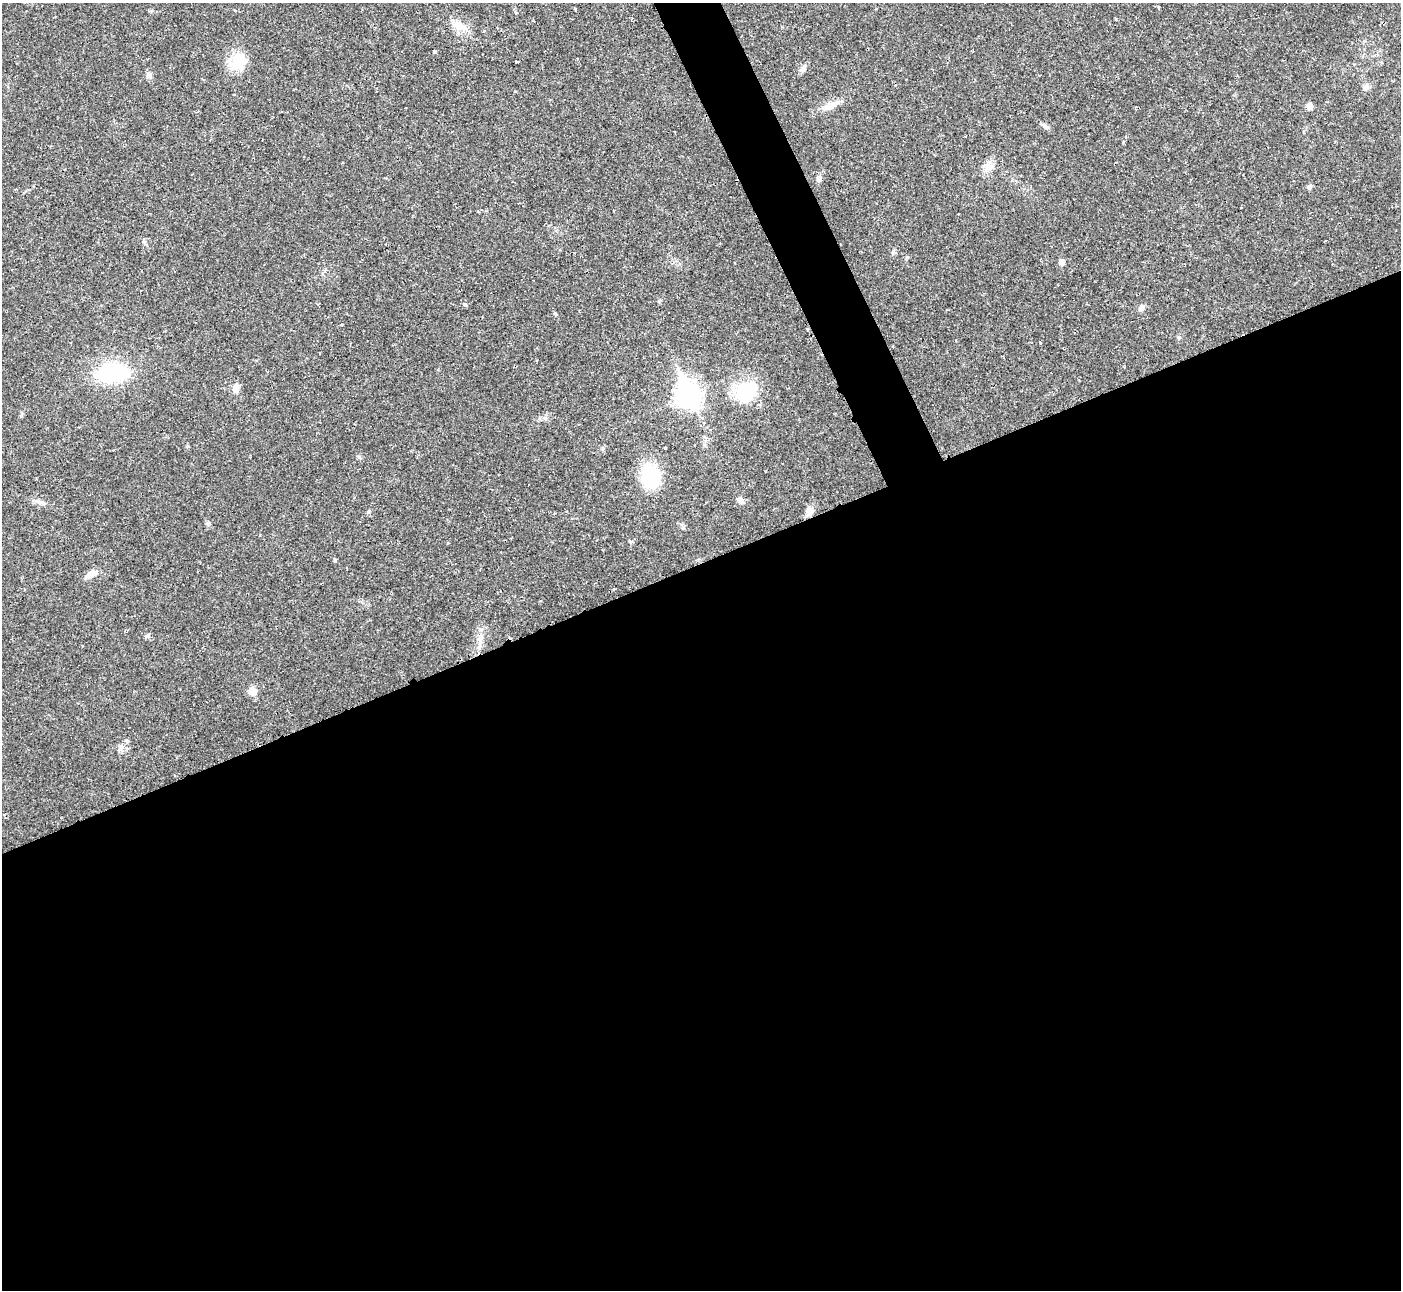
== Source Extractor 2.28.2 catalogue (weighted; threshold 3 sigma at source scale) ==
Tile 15 of 4 x 4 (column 3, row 4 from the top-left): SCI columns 2806-4204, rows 153-1440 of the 5604 x 5592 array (HDU 1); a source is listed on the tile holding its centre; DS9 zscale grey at full resolution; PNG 1403 x 1292 px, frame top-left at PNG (2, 3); no overlay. Shown black and unused: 58% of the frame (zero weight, under 2 of 3 exposures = <1% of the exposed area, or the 3 px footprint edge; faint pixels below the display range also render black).
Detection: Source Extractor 2.28.2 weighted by HDU 2 'WHT'; one run over the whole footprint, this tile lists its part. Background 0.0258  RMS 0.0039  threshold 0.0177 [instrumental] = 3 sigma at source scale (4.5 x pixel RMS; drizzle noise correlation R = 1.50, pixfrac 1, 0.05/0.05 arcsec/px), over >= 5 px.
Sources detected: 42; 3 cosmic-ray / hot-pixel residue — not listed; the other 39 listed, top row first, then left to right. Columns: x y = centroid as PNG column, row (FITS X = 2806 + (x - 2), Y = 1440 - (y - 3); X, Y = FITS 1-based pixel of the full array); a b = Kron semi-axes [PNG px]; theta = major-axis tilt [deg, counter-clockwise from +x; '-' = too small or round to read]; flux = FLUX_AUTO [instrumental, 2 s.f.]
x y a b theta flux
575 9 3 3 - 1.8
1116 19 3 3 - 0.43
460 26 21 11 -22 4.9
484 31 3 3 - 2.3
435 51 3 3 - 2.7
238 60 21 17 29 9.9
516 62 4 3 - 2
803 69 7 4 90 0.84
149 75 8 8 - 1.4
1366 86 9 8 - 1.3
830 106 24 7 21 3.8
1309 106 8 7 - 1.4
1045 126 9 4 -36 0.99
987 166 14 8 -9 2.6
819 179 9 6 88 1.2
1309 187 7 5 57 0.88
893 252 7 4 -72 0.62
1062 262 5 5 - 2.5
465 304 3 3 - 1.9
1141 308 9 6 59 1.5
555 314 4 3 - 0.98
341 325 3 2 - 0.44
807 329 4 3 - 0.38
1040 342 3 3 - 1.7
112 373 29 15 4 38
236 388 13 8 75 2.4
746 391 25 20 35 21
688 395 11 8 -68 280
665 448 3 3 - 1.4
650 476 18 15 -86 26
740 501 9 7 -27 1.4
41 503 13 4 -10 1.3
809 511 10 8 47 2.1
335 560 4 4 - 0.48
93 573 14 7 8 3
147 636 8 5 10 0.81
480 639 17 7 85 3.3
252 691 6 6 - 6.7
121 747 8 5 45 1.2
Unlisted compact peaks at least as high as the median listed source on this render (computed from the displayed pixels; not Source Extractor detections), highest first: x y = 359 457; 207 523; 545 418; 21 416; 368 512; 187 446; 1179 337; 683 528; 659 301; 516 13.